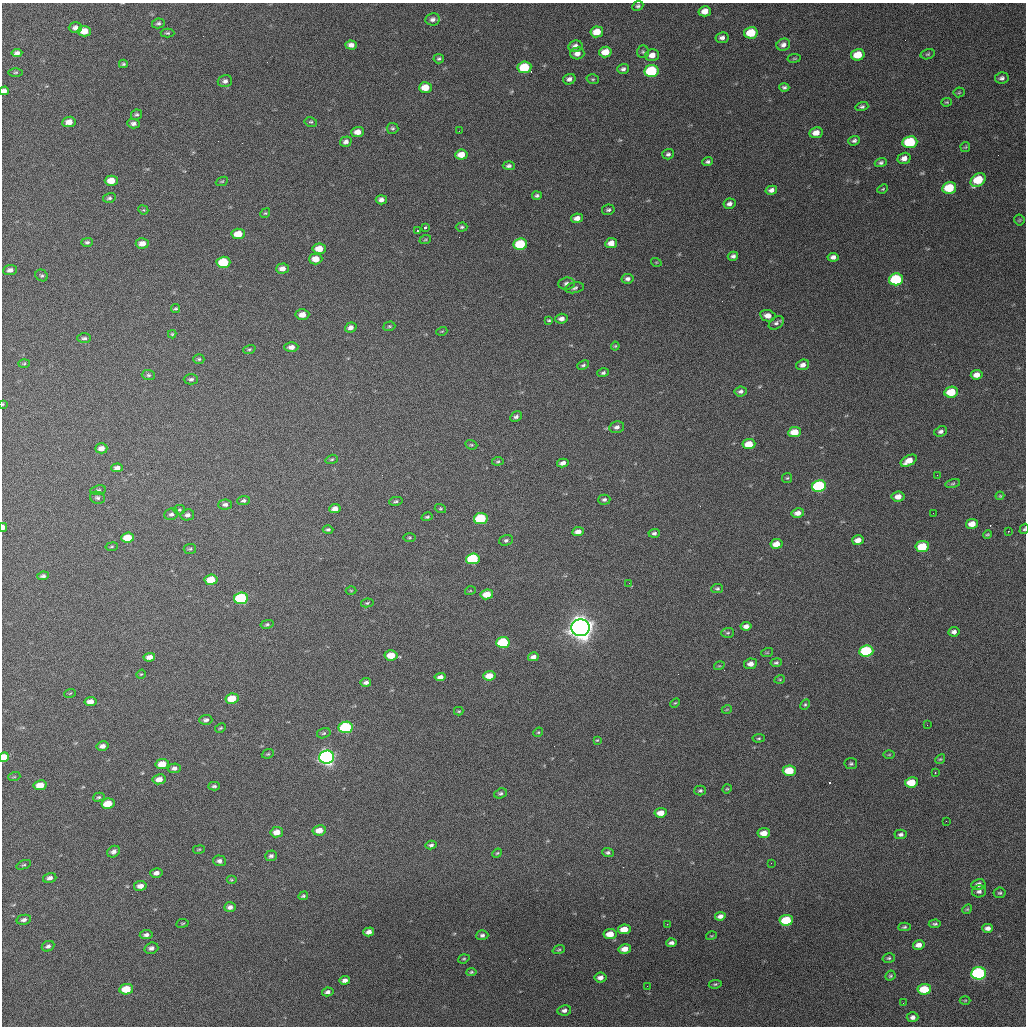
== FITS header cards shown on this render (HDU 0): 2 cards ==
NAXIS1  =                 1024 / length of data axis 1
NAXIS2  =                 1024 / length of data axis 2

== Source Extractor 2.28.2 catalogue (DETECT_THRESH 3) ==
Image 1024 x 1024 px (HDU 0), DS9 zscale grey, 1 PNG px = 1 image px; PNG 1028 x 1028 px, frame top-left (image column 1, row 1024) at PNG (2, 3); each listed source drawn as its Kron ellipse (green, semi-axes under 4 px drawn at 4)
Background 685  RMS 20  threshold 60.7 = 3 sigma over >= 5 px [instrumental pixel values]
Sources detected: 292; all 292 listed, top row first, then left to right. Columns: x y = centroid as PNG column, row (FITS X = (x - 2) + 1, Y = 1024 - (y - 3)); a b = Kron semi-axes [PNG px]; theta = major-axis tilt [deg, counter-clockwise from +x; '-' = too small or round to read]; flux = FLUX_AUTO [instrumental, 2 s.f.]
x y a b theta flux
638 6 5 4 - 2.5e+03
705 11 6 5 - 1.2e+04
433 19 7 6 - 5.1e+03
158 23 6 5 - 2.8e+03
75 28 7 5 1 5.4e+03
84 31 7 5 -2 1.5e+04
597 32 6 5 - 1.9e+04
167 33 7 4 0 2.2e+03
751 33 7 5 14 3.8e+04
722 38 6 5 - 5.0e+03
351 45 6 4 -4 6.7e+03
783 45 7 6 - 5.5e+03
575 46 7 5 11 6.3e+03
605 52 6 5 - 1.8e+04
643 52 6 6 - 2.3e+03
17 53 5 4 - 4.7e+03
577 53 7 6 - 7.8e+03
928 54 7 5 16 2.3e+03
652 55 7 5 17 9.7e+03
858 55 7 5 14 2.7e+04
794 58 7 3 8 1.6e+03
439 59 5 5 - 2.5e+03
123 64 4 3 - 2.0e+03
524 67 7 6 - 5.3e+04
623 69 6 5 - 3.7e+03
651 71 7 6 - 9.7e+04
16 72 7 3 1 1.7e+03
1002 78 7 5 11 4.0e+03
569 79 6 5 - 5.1e+03
593 79 6 5 - 2.1e+03
225 81 7 6 - 4.7e+03
425 87 6 5 - 2.0e+04
784 87 5 4 - 2.8e+03
4 91 5 4 - 4.3e+03
959 92 5 5 - 1.7e+03
947 102 5 4 - 1.4e+03
862 107 6 4 15 2.8e+03
136 115 5 5 - 2.5e+03
69 122 7 5 8 9.7e+03
311 122 6 4 -11 2.1e+03
133 124 6 4 -4 4.5e+03
393 128 6 5 - 2.5e+03
459 131 2 2 - 1.5e+03
358 132 6 5 - 1.1e+04
816 133 7 5 11 1.1e+04
854 141 6 4 20 3.6e+03
346 142 6 5 - 4.8e+03
910 142 7 6 - 8.4e+04
965 147 5 5 - 1.6e+03
668 154 6 5 - 3.1e+03
461 155 6 5 - 1.6e+04
904 158 6 5 - 8.1e+03
708 162 5 4 - 3.1e+03
881 163 6 4 18 3.0e+03
509 166 6 4 -4 3.4e+03
978 180 8 6 39 4.5e+04
111 181 6 5 - 1.7e+04
222 181 6 3 23 1.6e+03
949 188 7 6 - 5.0e+04
883 189 5 4 - 1.5e+03
771 190 6 4 13 5.7e+03
537 196 5 3 - 2.7e+03
109 198 6 5 - 2.5e+03
381 200 5 4 - 5.8e+03
729 204 6 5 - 4.9e+03
143 210 5 4 - 1.6e+03
608 210 6 5 - 2.7e+03
265 213 5 4 - 1.8e+03
577 218 6 4 11 7.8e+03
1019 220 5 5 - 1.8e+03
425 227 3 3 - 4.7e+03
462 227 6 4 1 2.3e+03
417 231 3 3 - 2.4e+03
238 234 7 5 4 2.1e+04
425 240 6 3 19 1.8e+03
87 242 5 4 - 2.8e+03
142 243 6 5 - 1.0e+04
611 243 6 5 - 1.1e+04
520 244 7 5 8 6.6e+04
319 249 6 5 - 1.9e+04
733 256 5 4 - 3.8e+03
833 257 5 4 - 5.3e+03
316 259 7 5 1 1.5e+04
223 262 7 5 2 5.5e+04
656 262 5 3 - 1.2e+03
282 269 6 5 - 8.2e+03
10 270 7 5 7 5.6e+03
42 275 6 5 - 2.5e+03
627 279 6 5 - 4.3e+03
896 279 7 6 - 1.0e+05
567 284 8 6 7 5.0e+03
575 288 9 5 10 3.6e+03
175 309 4 3 - 1.9e+03
302 315 7 5 4 1.1e+04
768 316 8 5 -11 9.5e+03
562 319 6 5 - 6.3e+03
549 320 4 3 - 1.6e+03
776 323 8 5 37 4.0e+03
389 326 6 4 19 1.9e+03
351 328 6 5 - 6.1e+03
442 331 5 3 - 1.3e+03
172 334 4 4 - 1.7e+03
84 338 7 4 0 3.0e+03
615 346 4 3 - 1.6e+03
291 347 7 5 1 7.9e+03
249 349 6 4 18 2.0e+03
199 359 5 4 - 2.1e+03
24 364 6 4 2 1.5e+03
583 365 6 4 23 2.2e+03
803 365 6 5 - 6.9e+03
603 373 6 4 18 2.8e+03
148 375 7 5 -2 2.6e+03
977 375 6 4 8 9.8e+03
191 379 7 5 1 3.1e+03
741 391 6 5 - 3.9e+03
951 392 7 5 10 3.8e+04
3 404 3 3 - 1.1e+03
516 417 6 5 - 3.7e+03
617 427 7 6 - 5.1e+03
941 431 6 5 - 4.0e+03
795 432 6 5 - 2.5e+04
749 444 6 5 - 2.4e+04
471 445 6 4 -19 1.9e+03
101 448 6 5 - 8.3e+03
332 459 6 4 18 2.0e+03
498 461 6 3 6 1.9e+03
909 461 9 5 28 1.3e+04
563 463 6 4 14 5.8e+03
117 468 6 4 1 6.2e+03
937 475 2 2 - 6.6e+02
787 478 5 5 - 1.8e+03
953 483 8 4 13 2.1e+03
819 486 7 6 - 1.4e+05
98 490 8 4 7 2.6e+03
1000 496 4 3 - 1.4e+03
898 497 6 5 - 1.0e+04
97 498 7 6 - 3.3e+03
604 500 6 5 - 3.2e+03
244 501 6 4 7 3.1e+03
396 501 7 4 12 2.5e+03
225 505 7 5 3 4.2e+03
335 509 6 4 7 8.9e+03
440 509 6 4 -17 1.7e+03
179 510 6 5 - 2.1e+03
798 513 6 4 10 8.4e+03
933 513 2 2 - 6.0e+02
171 514 7 5 21 3.9e+03
187 515 7 5 13 4.9e+03
427 517 6 4 16 2.3e+03
481 519 7 5 10 7.6e+04
972 524 6 5 - 1.4e+04
3 527 4 3 - 5.5e+03
1024 529 5 4 - 1.7e+03
328 530 5 4 - 2.7e+03
1008 531 3 2 - 1.2e+03
578 532 6 4 9 8.3e+03
654 533 5 4 - 3.4e+03
987 534 4 3 - 1.8e+03
128 537 6 5 - 2.4e+04
409 537 6 3 0 1.6e+03
506 540 7 5 19 2.9e+03
858 540 6 4 17 1.0e+04
776 544 6 5 - 1.5e+04
112 547 6 3 9 1.5e+03
922 547 7 5 7 4.5e+04
190 549 6 5 - 2.2e+03
473 559 7 5 7 9.5e+04
43 576 6 4 8 3.2e+03
211 580 6 5 - 2.8e+04
629 583 4 3 - 1.3e+03
717 589 6 4 7 2.5e+03
351 590 5 3 - 1.2e+03
470 591 5 3 - 1.3e+03
487 594 6 5 - 2.2e+04
241 598 7 5 8 1.2e+05
367 603 6 4 11 2.0e+03
267 624 6 4 14 2.3e+03
746 626 5 4 - 6.4e+03
581 628 9 8 - 1.7e+06
954 632 5 4 - 5.1e+03
728 633 6 5 - 2.3e+03
503 642 7 5 5 8.4e+04
866 651 7 5 6 1.0e+05
767 653 6 4 19 1.2e+03
391 655 6 5 - 2.5e+04
149 657 6 4 9 7.3e+03
533 657 5 4 - 6.5e+03
776 663 5 4 - 2.5e+03
750 664 6 5 - 8.6e+03
719 666 5 3 - 1.2e+03
141 674 5 4 - 1.3e+03
489 676 6 5 - 1.8e+04
440 677 5 4 - 5.7e+03
780 679 5 3 - 1.3e+03
366 682 5 4 - 4.6e+03
70 693 6 3 20 1.2e+03
232 699 6 5 - 3.0e+04
90 702 6 4 8 9.1e+03
675 703 5 3 - 1.4e+03
805 704 6 4 62 2.0e+03
727 709 5 3 - 1.1e+03
459 711 4 4 - 1.4e+03
206 720 6 5 - 3.9e+03
927 725 2 2 - 6.7e+02
346 727 7 5 8 1.3e+05
220 728 6 4 27 1.6e+03
538 732 5 4 - 1.6e+03
324 733 7 5 16 2.4e+03
759 738 6 4 6 1.9e+03
597 740 3 3 - 1.2e+03
102 746 6 4 13 6.4e+03
268 754 6 4 20 1.9e+03
889 755 6 4 2 1.4e+03
4 757 5 4 - 2.0e+04
327 757 7 6 - 5.7e+05
940 759 5 4 - 1.7e+03
162 764 7 5 10 2.1e+04
851 764 6 5 - 2.4e+03
174 768 6 4 4 4.8e+03
789 771 6 5 - 3.4e+04
935 772 3 2 - 1.3e+03
14 777 6 4 18 2.1e+03
159 779 7 5 10 1.1e+04
911 782 6 5 - 2.9e+04
40 785 6 5 - 1.9e+04
214 786 6 4 2 2.8e+03
727 789 5 4 - 1.4e+03
700 791 6 5 - 2.4e+03
500 793 6 5 - 3.0e+03
99 797 6 4 15 2.1e+03
108 804 7 5 11 2.6e+04
661 813 6 4 8 1.4e+04
946 821 2 2 - 8.5e+02
319 830 7 5 11 1.3e+04
277 832 6 5 - 1.2e+04
764 833 6 5 - 1.3e+04
901 834 6 5 - 3.5e+03
431 845 5 4 - 3.1e+03
199 850 6 3 9 1.4e+03
114 852 7 5 30 5.3e+03
608 852 6 4 -3 2.7e+03
497 853 5 4 - 1.5e+03
271 856 6 5 - 3.2e+03
219 861 6 5 - 4.5e+03
771 863 2 2 - 8.3e+02
24 865 8 4 19 1.9e+03
156 873 6 4 14 6.0e+03
50 878 7 5 16 5.3e+03
231 880 5 4 - 1.7e+03
978 884 7 5 11 6.0e+03
140 886 6 5 - 8.3e+03
979 891 7 6 - 4.3e+03
1000 893 6 5 - 2.2e+03
303 896 5 3 - 2.1e+03
230 907 6 4 4 5.5e+03
967 909 5 4 - 1.6e+03
720 916 5 4 - 6.1e+03
24 920 7 5 12 4.6e+03
786 920 7 5 6 6.2e+04
182 923 6 3 9 1.4e+03
667 924 3 3 - 1.2e+03
935 924 6 3 5 2.3e+03
904 927 6 4 3 2.1e+03
988 928 5 4 - 5.5e+03
624 929 6 5 - 1.8e+04
369 932 5 4 - 6.7e+03
610 934 6 5 - 1.9e+04
146 935 6 4 6 4.6e+03
482 935 6 5 - 3.7e+03
711 936 5 3 - 1.3e+03
671 943 5 3 - 4.3e+03
919 945 6 4 14 8.8e+03
48 946 6 5 - 4.1e+03
151 948 7 5 18 4.8e+03
625 949 6 4 12 1.2e+04
559 950 6 3 18 1.7e+03
889 958 6 4 14 2.3e+03
464 959 6 4 19 1.8e+03
471 972 5 4 - 1.8e+03
978 973 7 6 - 1.9e+05
890 976 5 4 - 2.1e+03
600 977 6 5 - 6.7e+03
345 980 5 4 - 5.9e+03
715 984 6 4 9 2.1e+03
647 986 2 2 - 5.1e+02
126 989 7 5 10 3.2e+04
924 989 7 5 4 4.1e+04
328 992 6 4 10 4.1e+03
965 1000 5 3 - 1.2e+03
903 1003 2 2 - 1.1e+03
564 1010 7 5 10 4.5e+03
913 1017 6 5 - 4.6e+03
At the frame edge (FLAGS 8, measured only in part): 5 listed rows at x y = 4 91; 3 404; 3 527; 1024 529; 4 757